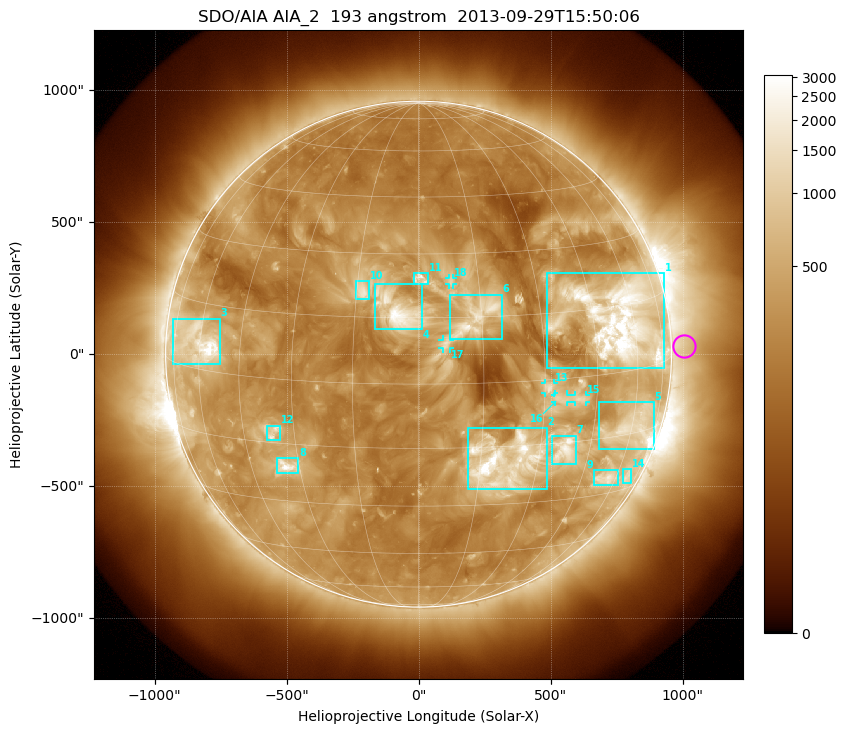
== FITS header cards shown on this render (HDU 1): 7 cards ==
TELESCOP= 'SDO/AIA'
INSTRUME= 'AIA_2'
WAVELNTH=                  193
WAVEUNIT= 'angstrom'
DATE-OBS= '2013-09-29T15:50:06.84'
CTYPE1  = 'HPLN-TAN'
CTYPE2  = 'HPLT-TAN'

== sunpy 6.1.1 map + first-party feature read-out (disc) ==
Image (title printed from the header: SDO/AIA AIA_2  193 angstrom  2013-09-29T15:50:06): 1024 x 1024 px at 2.4 arcsec/px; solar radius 958 arcsec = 399 px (full disc in frame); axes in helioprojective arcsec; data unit not stated in the header (colour bar unlabelled)
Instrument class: DISC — disc imager (sunpy class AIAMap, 193 A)
Bright regions (active regions / flare kernels): reference = the median radial profile (limb darkening/brightening removed); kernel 9 px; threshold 5 sigma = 670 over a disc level ~273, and >= 1.15x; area >= 12 px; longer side >= 10 px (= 24 arcsec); searched inside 0.97 R_sun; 18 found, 18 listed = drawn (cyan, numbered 1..; 5 of them under ~33 arcsec drawn as corner ticks so the feature stays visible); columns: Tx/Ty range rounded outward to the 5 arcsec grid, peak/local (2 s.f.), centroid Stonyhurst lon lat
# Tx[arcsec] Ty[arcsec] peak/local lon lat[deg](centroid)
1 485..930 -55..310 16 +54 +12
2 185..485 -510..-275 16 +21 -19
3 -930..-750 -40..135 12 -60 +6
4 -165..15 95..270 11 -5 +17
5 685..890 -360..-180 8.2 +61 -13
6 120..315 55..225 6.5 +14 +15
7 505..595 -415..-310 7.8 +37 -17
8 -535..-455 -450..-390 8.9 -34 -21
9 665..755 -495..-440 5.9 +55 -26
10 -235..-185 205..275 6 -14 +21
11 -20..35 265..310 6.5 +1 +24
12 -575..-525 -330..-270 4.9 -36 -13
13 480..510 -150..-110 5.6 +31 -2
14 770..810 -490..-435 3.5 +67 -26
15 590..635 -180..-155 3.9 +40 -5
16 515..565 -180..-150 4.1 +34 -4
17 90..120 20..55 3.1 +6 +9
18 115..130 265..290 3.9 +8 +23
Off-limb structures (1.02-1.3 R_sun): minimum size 162 px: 3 found; the strongest spans PA ~235..305 deg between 1.02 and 1.3 R_sun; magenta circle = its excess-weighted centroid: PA ~270 deg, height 1.05 R_sun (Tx ~1005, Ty ~30 arcsec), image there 1.5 x the reference